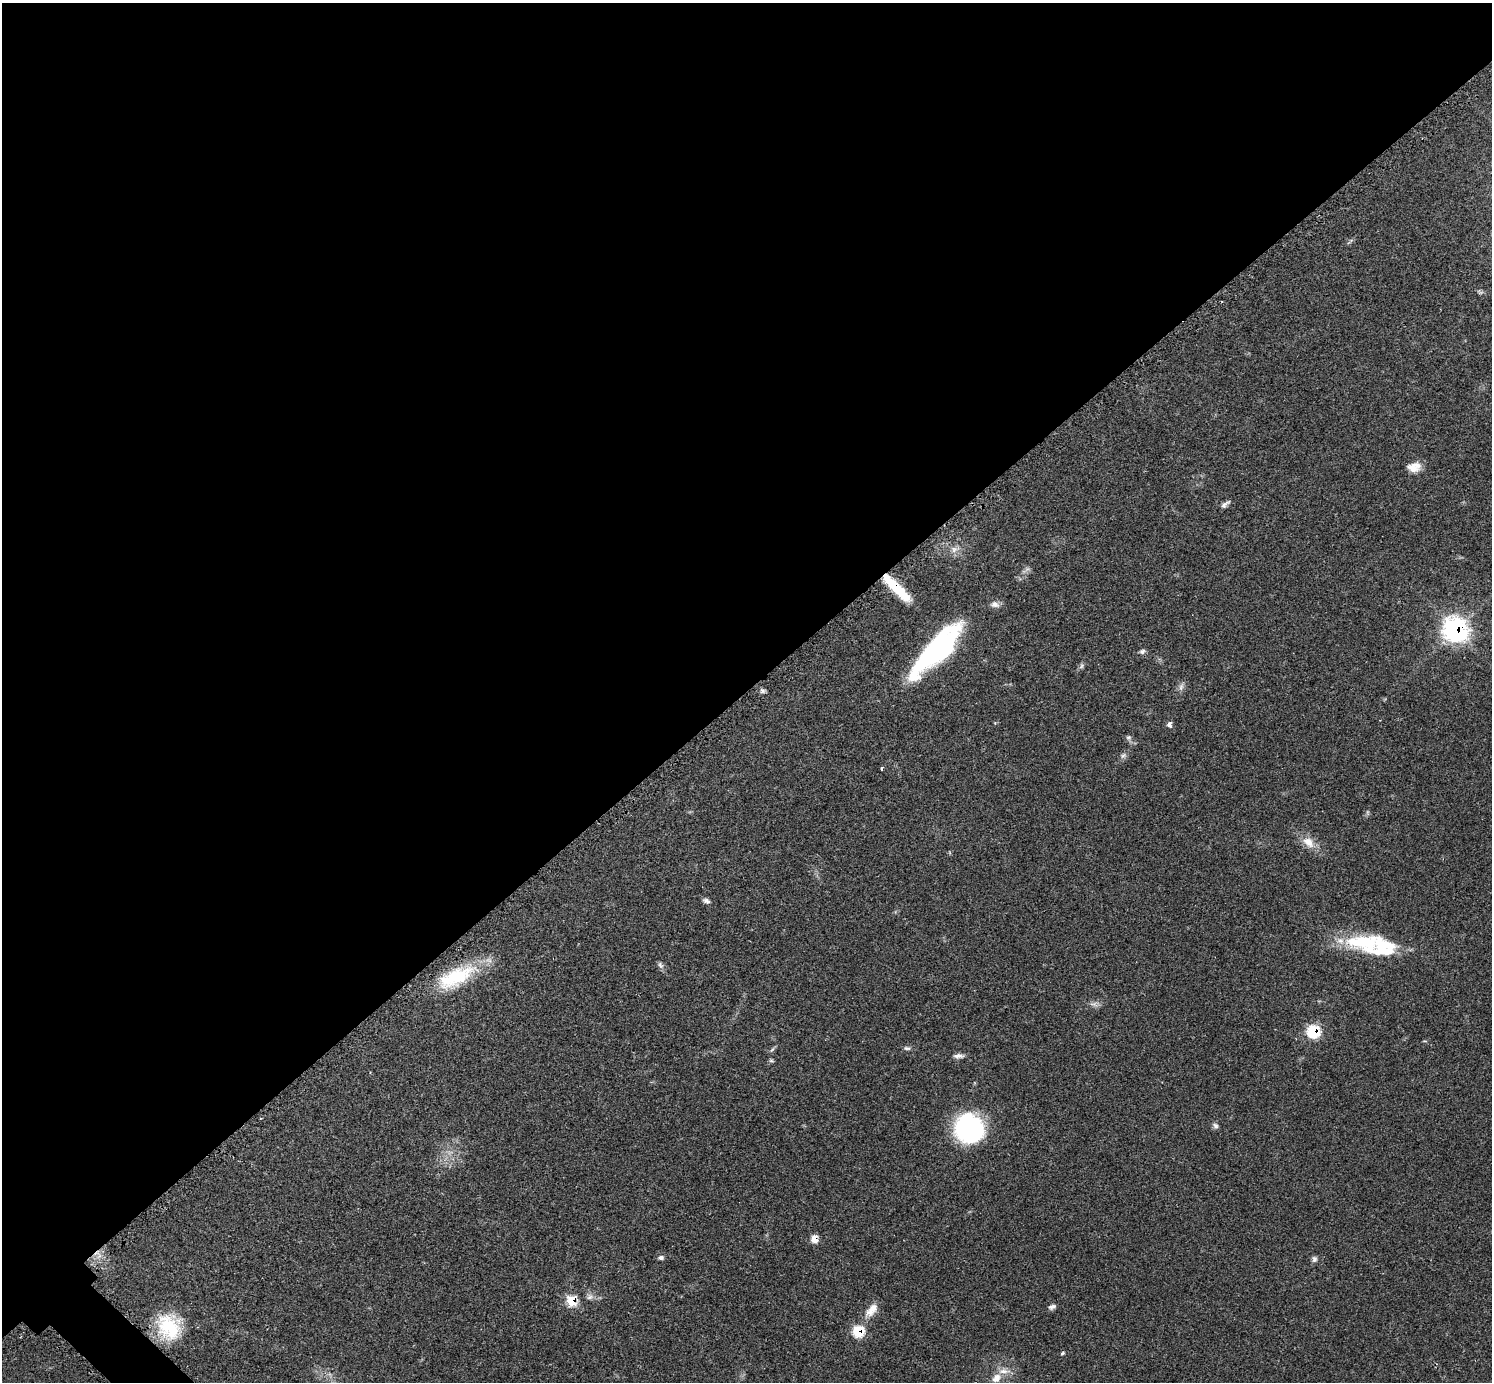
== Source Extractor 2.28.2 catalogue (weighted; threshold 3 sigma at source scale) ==
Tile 2 of 4 x 4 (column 2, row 1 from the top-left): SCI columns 1521-3010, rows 4327-5706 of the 6040 x 6040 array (HDU 1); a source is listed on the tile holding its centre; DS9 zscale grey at full resolution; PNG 1494 x 1384 px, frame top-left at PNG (2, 3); no overlay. Shown black and unused: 50% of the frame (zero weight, under 2 of 3 exposures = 2% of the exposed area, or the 3 px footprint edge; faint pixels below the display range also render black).
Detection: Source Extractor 2.28.2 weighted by HDU 2 'WHT'; one run over the whole footprint, this tile lists its part. Background 0.0776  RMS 0.0054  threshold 0.0244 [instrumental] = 3 sigma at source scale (4.5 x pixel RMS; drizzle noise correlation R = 1.50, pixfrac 1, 0.05/0.05 arcsec/px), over >= 5 px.
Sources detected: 44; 1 inside a brighter object's white glare — not listed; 4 inside a brighter listed object's ellipse — not listed separately; the other 39 listed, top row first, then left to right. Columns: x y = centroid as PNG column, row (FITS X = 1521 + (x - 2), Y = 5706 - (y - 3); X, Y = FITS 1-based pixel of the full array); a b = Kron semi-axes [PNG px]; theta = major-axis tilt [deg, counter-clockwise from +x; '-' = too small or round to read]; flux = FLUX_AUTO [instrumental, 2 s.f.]
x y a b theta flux
1414 467 16 12 13 6
1225 504 13 5 40 2
954 549 13 8 16 3.6
898 589 34 9 -47 21
995 604 11 8 -8 2.7
1455 630 12 10 -54 230
937 649 69 20 47 90
1142 651 8 6 19 1.4
1082 666 9 4 43 1.2
1181 687 12 6 73 2
762 691 7 6 - 1.3
1169 724 8 6 -85 1.8
1128 737 7 7 - 1.3
1123 756 7 6 - 1.4
881 768 4 3 - 1.2
1308 842 18 12 -43 7.1
706 901 10 6 -27 1.7
1364 943 46 24 -8 36
660 965 10 6 -54 1.6
457 976 48 22 30 34
1094 1004 13 6 -7 2.2
1313 1031 7 7 - 35
907 1048 9 5 -7 1.3
772 1049 8 3 45 0.89
958 1056 14 6 1 2.4
771 1061 7 4 -1 0.79
1215 1126 8 6 -57 1.6
969 1128 30 28 -33 66
814 1239 9 7 -89 4.2
661 1258 8 5 17 1.3
1314 1259 8 6 78 1.6
590 1297 10 8 17 2.2
572 1301 8 7 - 18
1052 1307 10 6 20 1.7
872 1310 22 11 48 6.5
169 1327 33 26 -63 29
858 1331 7 7 - 24
1062 1353 6 4 29 0.7
996 1378 14 11 51 6.1
Overlapping masked pixels (flux is a lower limit): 6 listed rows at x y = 898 589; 1455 630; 1313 1031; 814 1239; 572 1301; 858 1331